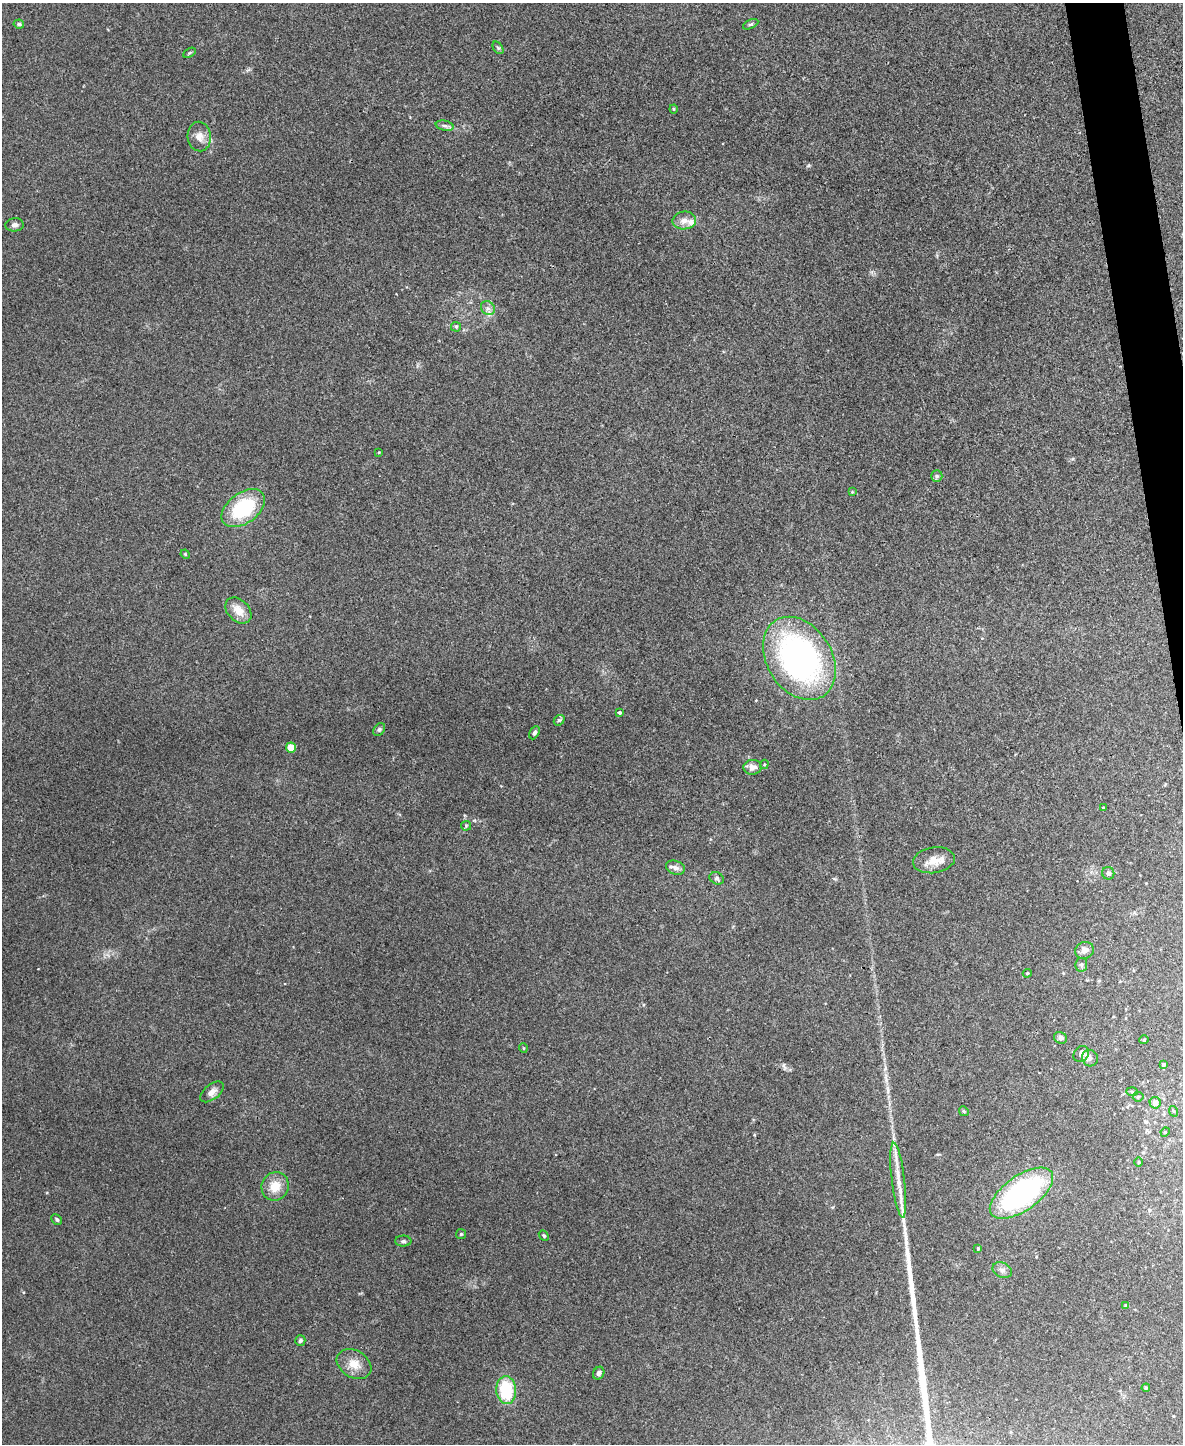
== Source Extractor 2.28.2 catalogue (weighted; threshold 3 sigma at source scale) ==
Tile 6 of 4 x 3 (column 2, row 2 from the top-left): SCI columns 1182-2362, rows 1577-3018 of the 4724 x 4706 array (HDU 1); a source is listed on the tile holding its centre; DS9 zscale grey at full resolution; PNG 1185 x 1446 px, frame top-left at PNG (2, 3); each listed source drawn as its Kron ellipse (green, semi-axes under 4 px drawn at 4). Shown black and unused: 2% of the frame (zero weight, under 3 of 4 exposures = <1% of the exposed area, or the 3 px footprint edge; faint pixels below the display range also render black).
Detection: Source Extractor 2.28.2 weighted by HDU 2 'WHT'; one run over the whole footprint, this tile lists its part. Background 0.0469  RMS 0.0052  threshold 0.0232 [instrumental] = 3 sigma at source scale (4.5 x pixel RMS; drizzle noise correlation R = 1.50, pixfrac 1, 0.05/0.05 arcsec/px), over >= 5 px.
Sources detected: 67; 4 inside a brighter listed object's ellipse — not listed separately; the other 63 listed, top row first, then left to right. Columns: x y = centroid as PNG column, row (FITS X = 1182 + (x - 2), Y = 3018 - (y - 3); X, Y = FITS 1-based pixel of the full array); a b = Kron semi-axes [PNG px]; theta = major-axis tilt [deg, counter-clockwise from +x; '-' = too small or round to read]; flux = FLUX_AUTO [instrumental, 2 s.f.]
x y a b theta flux
19 24 5 4 - 1.1
751 24 8 4 26 0.86
498 48 7 4 -55 0.8
189 53 7 4 31 0.69
674 109 4 4 - 0.51
445 126 9 5 -12 1.4
199 137 15 12 -86 4.6
684 220 12 9 9 3.8
15 225 9 6 6 1.8
488 308 7 6 - 1.7
456 327 5 5 - 0.66
379 452 3 3 - 0.41
937 476 6 5 - 0.98
852 492 4 4 - 0.41
243 508 24 15 36 35
185 554 5 4 - 0.52
238 610 15 10 -45 6.5
799 658 45 32 -58 140
620 712 4 3 - 0.9
559 720 6 4 41 0.82
379 729 7 5 50 1
534 733 7 4 62 1.3
291 747 5 5 - 8.8
764 764 5 4 - 0.58
752 767 9 7 2 3.7
1103 808 4 2 - 0.34
466 826 5 5 - 0.63
934 860 21 13 9 7.7
675 868 10 7 -20 2.3
1108 873 6 6 - 1.8
717 878 7 6 - 1.2
1084 950 9 8 - 2.9
1081 965 7 6 - 1.1
1027 973 4 4 - 0.63
1060 1038 7 5 -29 1.6
1144 1040 5 3 - 0.43
523 1048 5 3 - 0.43
1081 1054 9 7 48 2.7
1090 1058 8 8 - 1.8
1163 1064 4 3 - 1.9
212 1092 14 7 38 3.3
1132 1092 6 4 -2 0.6
1138 1097 5 5 - 0.71
1155 1103 6 5 - 3.6
964 1111 5 4 - 0.68
1173 1111 5 3 - 0.51
1165 1132 5 4 - 0.49
1138 1162 4 3 - 0.45
898 1180 38 6 -83 8.3
275 1186 14 13 - 8
1021 1193 37 17 36 96
57 1220 6 4 -46 1
461 1234 5 5 - 0.67
544 1235 6 4 -48 0.76
403 1241 8 5 0 1.2
978 1248 4 3 - 0.82
1002 1270 10 7 -25 2.1
1126 1305 4 3 - 1.2
300 1340 5 5 - 1
354 1364 18 13 -31 7
599 1373 7 5 62 1.6
1146 1388 4 4 - 0.57
506 1390 14 10 -85 25